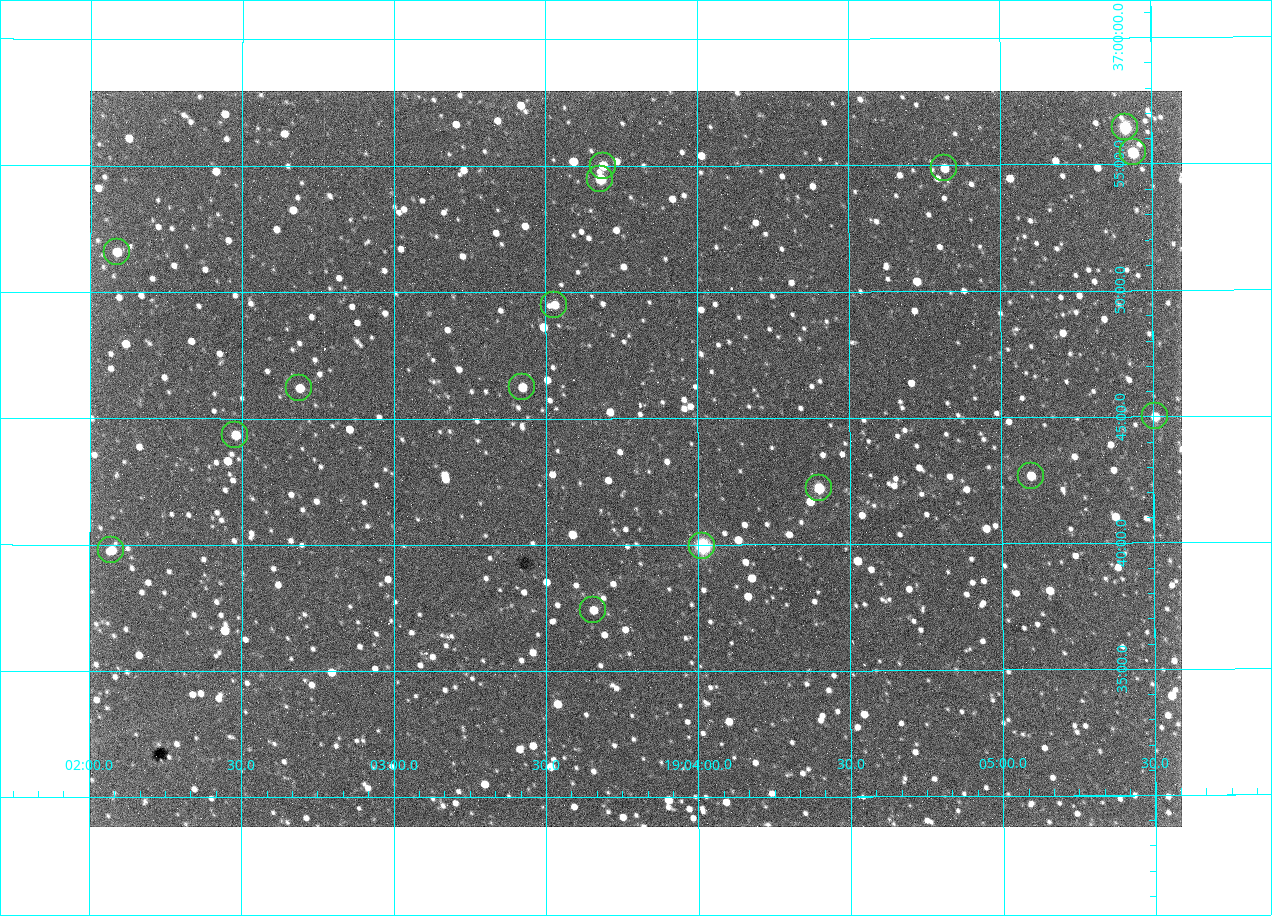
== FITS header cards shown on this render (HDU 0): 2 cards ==
NAXIS1  =                 1092 /fastest changing axis
NAXIS2  =                  736 /next to fastest changing axis

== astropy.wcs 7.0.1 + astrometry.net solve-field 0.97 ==
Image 1092 x 736 px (HDU 0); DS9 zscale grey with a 90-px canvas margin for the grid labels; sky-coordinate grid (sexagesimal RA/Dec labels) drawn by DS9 from the SOLVED WCS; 16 Tycho-2 reference stars matched to detected sources circled (green)
Header WCS: none
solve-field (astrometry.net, Tycho-2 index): SOLVED blind (the file carries no WCS)
Solved WCS: RA---TAN-SIP/DEC--TAN-SIP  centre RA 19:03:48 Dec +36:43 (285.95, +36.72 deg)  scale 2.37 arcsec/px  FOV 43.2' x 29.1'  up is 0 deg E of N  parity flipped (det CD > 0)
(file carries no celestial WCS; the grid is the blind solution)
Tycho-2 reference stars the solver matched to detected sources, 16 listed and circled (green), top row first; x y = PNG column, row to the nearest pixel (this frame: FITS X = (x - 91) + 1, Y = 736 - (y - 91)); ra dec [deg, ICRS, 3 dp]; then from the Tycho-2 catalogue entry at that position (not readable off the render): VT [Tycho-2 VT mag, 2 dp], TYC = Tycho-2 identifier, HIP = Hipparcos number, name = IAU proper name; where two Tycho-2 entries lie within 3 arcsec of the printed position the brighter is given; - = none
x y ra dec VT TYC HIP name
1126 127 286.353 +36.941 8.32 2652-644-1 93748 -
1134 152 286.360 +36.924 9.83 2652-14-1 - -
604 166 285.922 +36.917 10.48 2652-1249-1 - -
945 168 286.204 +36.915 10.94 2652-350-1 - -
601 179 285.920 +36.908 9.57 2652-218-1 - -
118 252 285.522 +36.860 10.88 2651-1921-1 - -
555 305 285.882 +36.825 10.95 2652-329-1 - -
523 387 285.856 +36.771 11.11 2652-1253-1 - -
300 388 285.672 +36.770 11.14 2651-2527-1 - -
1156 416 286.377 +36.750 10.72 2652-110-1 - -
236 435 285.620 +36.739 11.03 2651-1906-1 - -
1032 476 286.274 +36.711 10.88 2652-1070-1 - -
820 488 286.100 +36.704 10.14 2652-1649-1 - -
703 546 286.004 +36.666 8.52 2652-1368-1 - -
112 550 285.518 +36.663 10.71 2651-2245-1 - -
594 610 285.914 +36.624 11.11 2652-845-1 - -